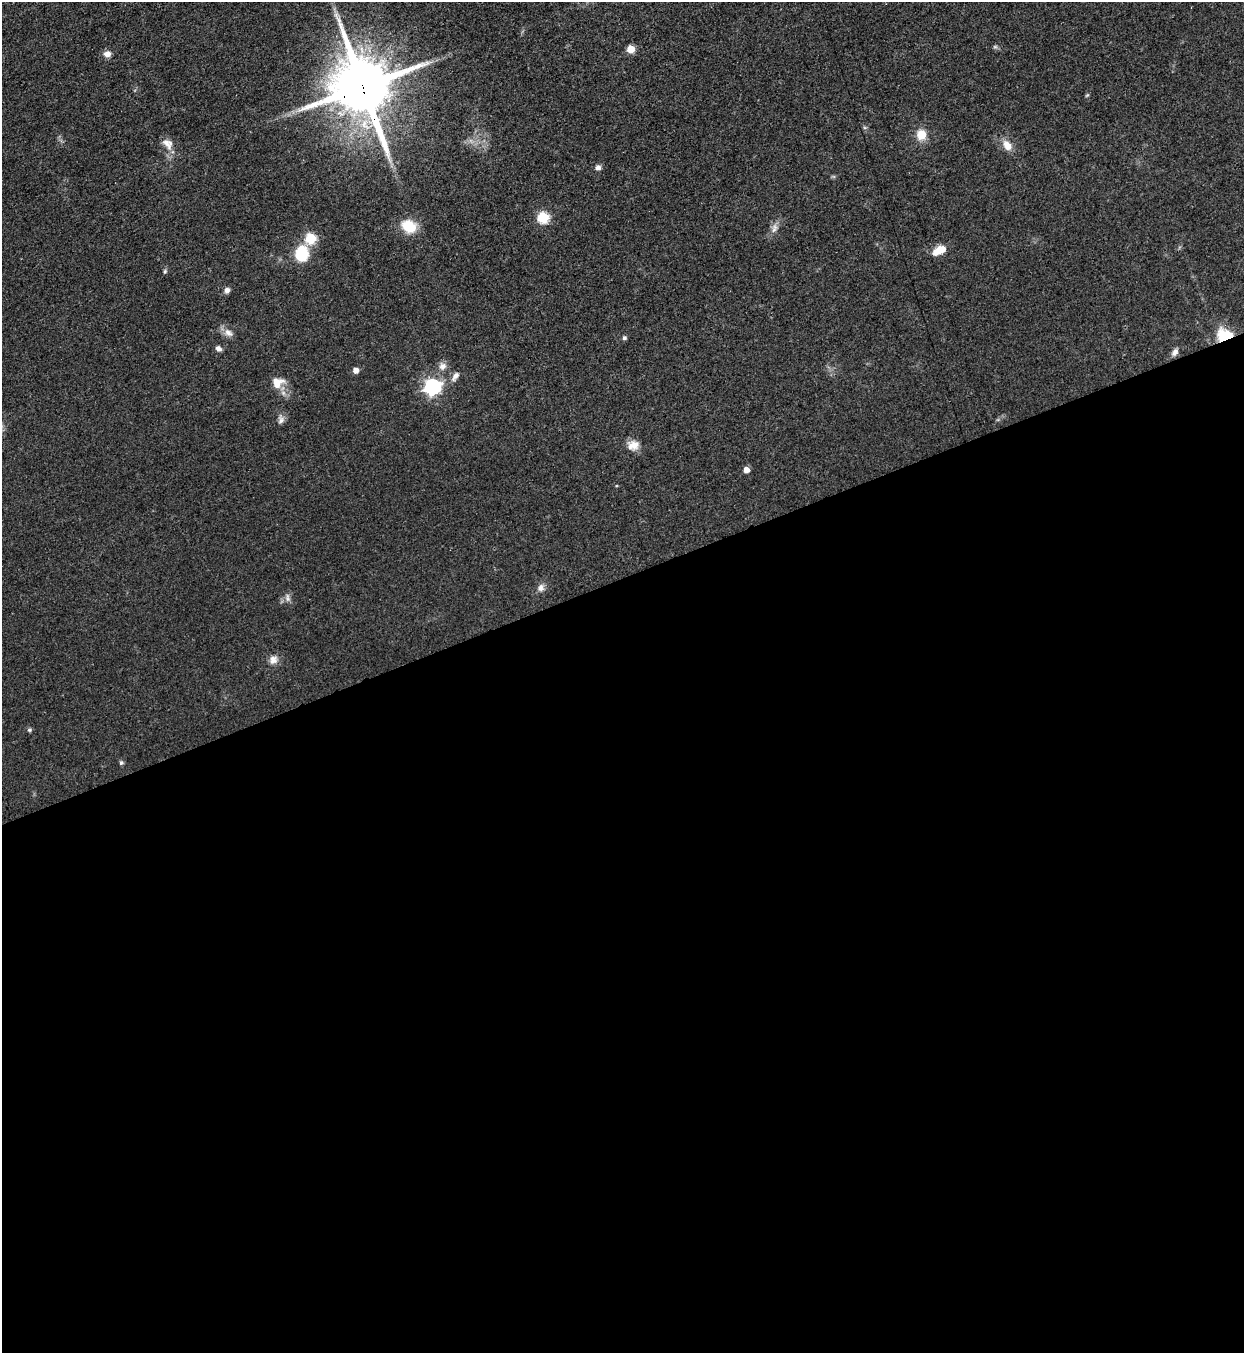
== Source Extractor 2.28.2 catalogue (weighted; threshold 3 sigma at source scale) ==
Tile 15 of 4 x 4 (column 3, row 4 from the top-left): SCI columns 2794-4035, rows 37-1387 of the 5457 x 5478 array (HDU 1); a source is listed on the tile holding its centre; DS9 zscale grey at full resolution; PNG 1246 x 1355 px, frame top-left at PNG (2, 2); no overlay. Shown black and unused: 57% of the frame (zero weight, under 3 of 4 exposures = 5% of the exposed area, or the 3 px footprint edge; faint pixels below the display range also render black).
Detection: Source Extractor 2.28.2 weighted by HDU 2 'WHT'; one run over the whole footprint, this tile lists its part. Background 0.0524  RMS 0.0057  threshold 0.0258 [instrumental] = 3 sigma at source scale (4.5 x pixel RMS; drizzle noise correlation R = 1.50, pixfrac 1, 0.05/0.05 arcsec/px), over >= 5 px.
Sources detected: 35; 1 inside a brighter listed object's ellipse — not listed separately; the other 34 listed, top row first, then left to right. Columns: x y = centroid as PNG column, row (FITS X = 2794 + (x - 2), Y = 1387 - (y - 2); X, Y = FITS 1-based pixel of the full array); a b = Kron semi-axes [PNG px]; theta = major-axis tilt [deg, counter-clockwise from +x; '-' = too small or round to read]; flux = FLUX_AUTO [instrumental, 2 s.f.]
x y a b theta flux
630 49 5 5 - 14
107 54 10 8 2 3.1
363 87 19 17 -64 4300
1087 95 6 4 44 0.66
921 135 11 10 - 8.4
168 144 18 11 -47 5.6
1007 145 14 9 -58 5.9
598 167 8 7 - 1.9
543 218 6 6 - 47
408 226 11 9 -29 21
774 228 14 7 72 3.3
311 238 5 5 - 39
937 252 11 9 31 5.9
302 254 13 11 84 23
165 271 5 4 - 0.81
227 290 7 6 - 2.2
228 333 14 9 -36 3.7
1224 335 18 14 2 17
624 338 5 5 - 1.2
218 349 7 6 - 2.1
1175 352 9 6 63 2.6
442 366 11 9 52 3.3
356 370 5 5 - 4.8
455 376 12 6 56 2.9
277 383 15 12 29 8.3
432 387 7 6 - 190
281 420 11 7 56 2.5
633 445 15 12 2 5.7
746 470 5 5 - 4.5
541 588 10 8 83 2.9
288 598 13 6 -87 2.2
273 660 12 10 52 3.9
29 730 6 5 - 0.92
121 763 6 5 - 1.1
Overlapping masked pixels (flux is a lower limit): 2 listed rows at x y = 363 87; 1224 335